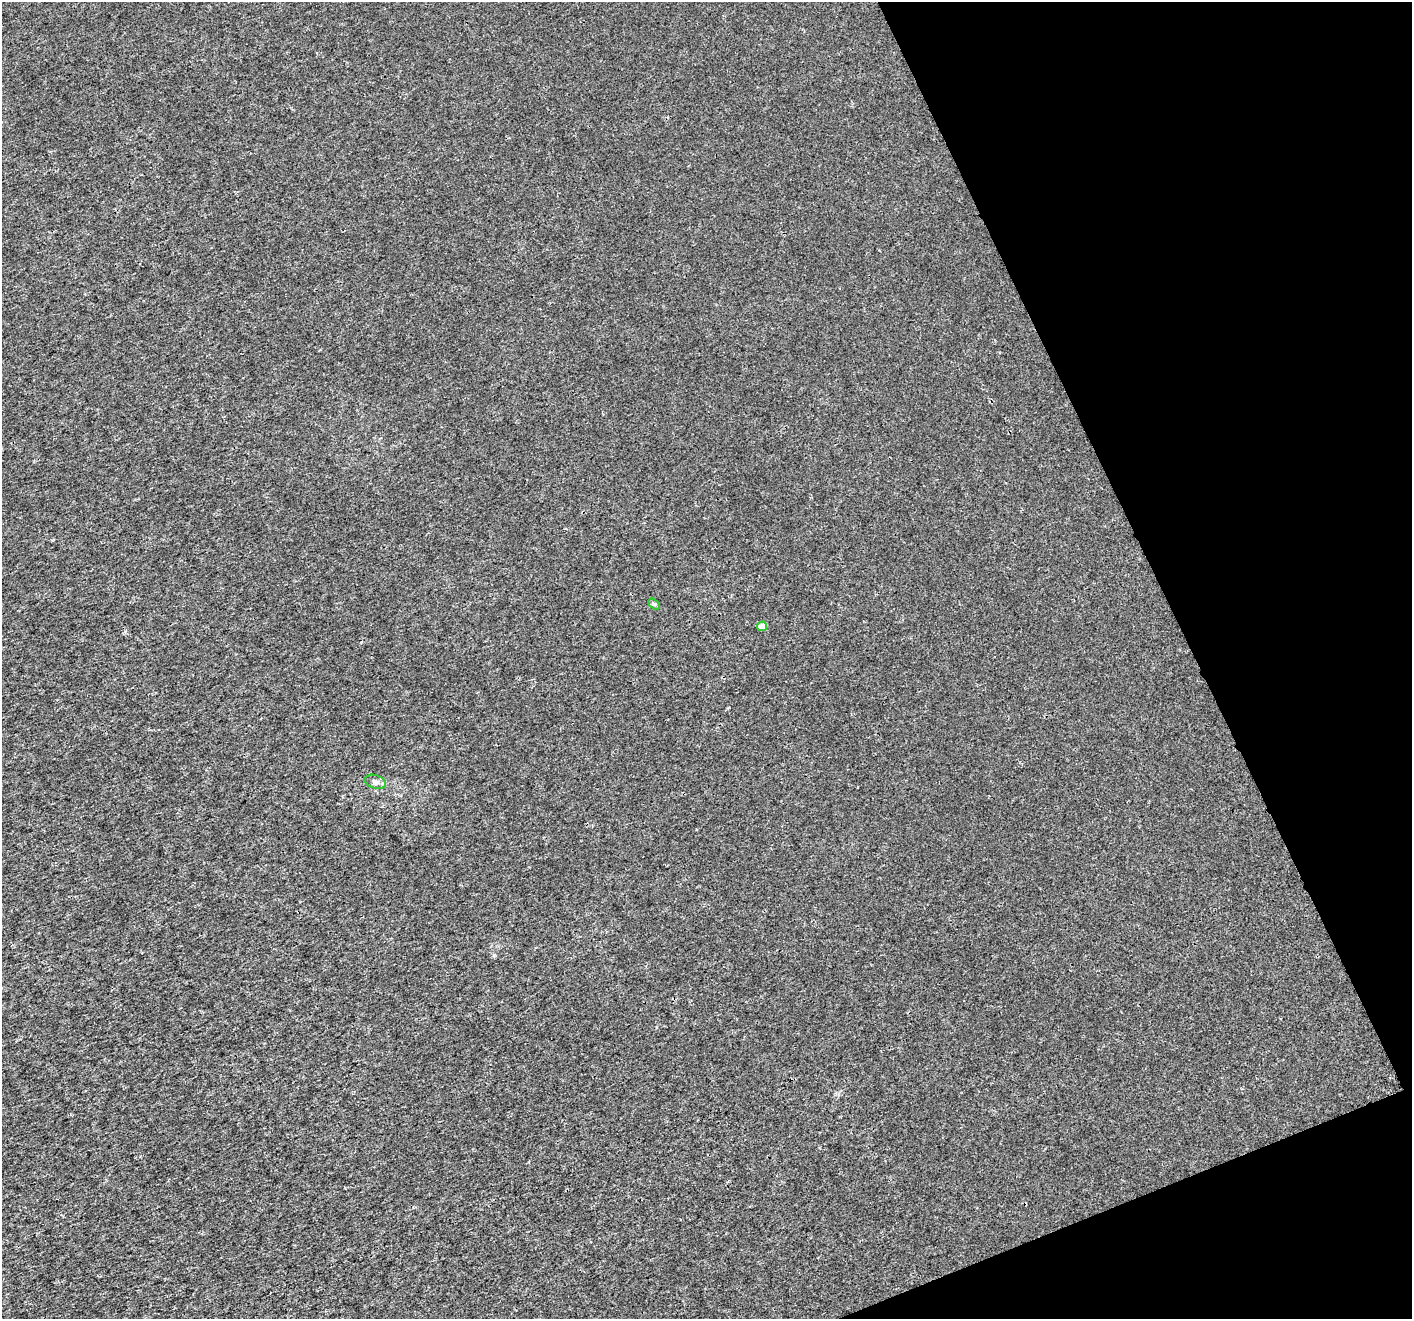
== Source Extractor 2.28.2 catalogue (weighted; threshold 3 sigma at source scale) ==
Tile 12 of 4 x 4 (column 4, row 3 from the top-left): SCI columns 4235-5644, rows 1466-2782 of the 5646 x 5506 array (HDU 1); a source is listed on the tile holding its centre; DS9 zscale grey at full resolution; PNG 1414 x 1321 px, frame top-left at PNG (2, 2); each listed source drawn as its Kron ellipse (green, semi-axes under 4 px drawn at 4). Shown black and unused: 20% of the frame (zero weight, under 3 of 4 exposures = <1% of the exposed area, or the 3 px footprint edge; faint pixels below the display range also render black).
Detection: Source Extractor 2.28.2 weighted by HDU 2 'WHT'; one run over the whole footprint, this tile lists its part. Background 2.14e-04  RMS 0.0019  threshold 0.00846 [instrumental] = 3 sigma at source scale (4.5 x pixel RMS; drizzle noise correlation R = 1.50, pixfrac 1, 0.0396/0.0396 arcsec/px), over >= 5 px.
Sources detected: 3; all 3 listed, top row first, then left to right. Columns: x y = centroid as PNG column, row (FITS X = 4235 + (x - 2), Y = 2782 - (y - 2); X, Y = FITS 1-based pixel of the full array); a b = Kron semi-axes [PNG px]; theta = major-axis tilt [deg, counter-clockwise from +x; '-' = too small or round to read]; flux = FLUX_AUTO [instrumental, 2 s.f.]
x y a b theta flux
654 604 7 4 -43 0.29
762 626 5 4 - 1.7
375 782 11 6 -18 0.74